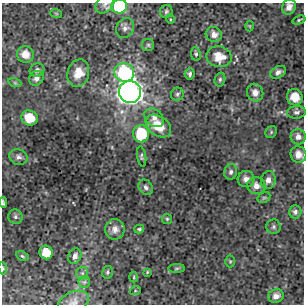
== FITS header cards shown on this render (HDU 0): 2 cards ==
NAXIS1  =                  302 / NUMBER OF ELEMENTS ALONG THIS AXIS
NAXIS2  =                  302 / NUMBER OF ELEMENTS ALONG THIS AXIS

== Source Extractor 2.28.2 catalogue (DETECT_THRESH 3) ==
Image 302 x 302 px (HDU 0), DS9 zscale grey, 1 PNG px = 1 image px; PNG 306 x 306 px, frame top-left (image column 1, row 302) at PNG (2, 3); each listed source drawn as its Kron ellipse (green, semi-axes under 4 px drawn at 4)
Background 5.23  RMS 0.89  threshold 2.67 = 3 sigma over >= 5 px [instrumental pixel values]
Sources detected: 63; all 63 listed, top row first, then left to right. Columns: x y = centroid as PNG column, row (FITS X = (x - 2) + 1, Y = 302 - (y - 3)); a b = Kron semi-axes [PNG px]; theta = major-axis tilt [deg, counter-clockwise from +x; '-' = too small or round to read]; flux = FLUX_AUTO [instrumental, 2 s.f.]
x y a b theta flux
105 4 11 7 45 260
119 6 8 7 - 4100
289 7 8 7 - 370
166 12 6 6 - 120
56 13 6 3 -19 59
170 19 5 3 - 58
299 20 6 3 21 87
250 26 5 3 - 46
125 28 10 8 58 290
214 34 8 7 - 380
148 45 6 6 - 110
25 54 8 8 - 680
196 54 7 5 -81 130
219 57 13 10 -13 990
37 70 7 6 - 200
278 72 8 5 28 230
78 73 14 10 74 970
124 73 10 9 - 6600
190 74 5 5 - 150
36 78 8 6 44 260
220 79 7 5 75 130
15 83 7 4 -18 89
130 92 11 11 - 32000
255 93 9 8 - 390
177 94 7 6 - 140
295 97 8 8 - 1000
296 112 9 6 4 190
29 118 8 7 - 1300
154 118 11 8 -41 340
158 126 14 9 -36 1300
271 132 6 5 - 90
141 134 8 8 - 3100
298 137 8 7 - 330
298 154 8 7 - 540
18 157 9 7 -20 290
142 157 10 4 -81 120
231 172 8 6 74 190
246 179 8 8 - 330
268 180 9 7 82 310
256 186 9 8 - 410
146 187 8 6 -54 190
264 198 7 5 29 97
3 202 5 3 - 110
295 212 6 6 - 200
15 217 7 7 - 170
167 219 5 5 - 85
274 227 7 7 - 150
115 229 10 9 - 440
139 229 5 4 - 99
46 252 7 6 - 1100
22 256 7 4 -27 100
75 256 8 6 64 260
230 261 6 5 - 74
3 268 6 4 -82 99
177 268 8 4 1 110
108 272 6 5 - 130
147 272 4 3 - 62
82 273 6 6 - 160
134 277 5 3 - 58
84 282 6 6 - 120
135 291 5 3 - 56
276 296 8 6 22 370
74 302 16 10 22 440
At the frame edge (FLAGS 8, measured only in part): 7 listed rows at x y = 105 4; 119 6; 289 7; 298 154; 3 202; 3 268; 74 302